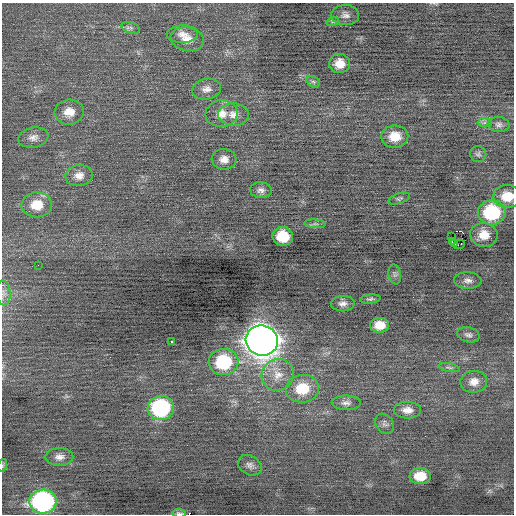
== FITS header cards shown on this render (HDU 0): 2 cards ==
NAXIS1  =                  512 / Axis length
NAXIS2  =                  512 / Axis length

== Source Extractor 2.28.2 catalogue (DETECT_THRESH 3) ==
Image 512 x 512 px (HDU 0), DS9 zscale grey, 1 PNG px = 1 image px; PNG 516 x 516 px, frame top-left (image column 1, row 512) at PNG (2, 3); each listed source drawn as its Kron ellipse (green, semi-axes under 4 px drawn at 4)
Background -0.0267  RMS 0.71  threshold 2.14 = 3 sigma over >= 5 px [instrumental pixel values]
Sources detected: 56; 1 with non-positive FLUX_AUTO (blend fragments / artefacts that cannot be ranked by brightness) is neither listed nor drawn; the other 55 listed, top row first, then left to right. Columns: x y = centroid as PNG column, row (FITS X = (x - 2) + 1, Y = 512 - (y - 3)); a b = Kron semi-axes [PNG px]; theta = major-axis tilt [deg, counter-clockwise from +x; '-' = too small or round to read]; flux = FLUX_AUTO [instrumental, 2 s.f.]
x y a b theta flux
345 15 14 10 -3 270
333 21 6 4 19 64
131 28 9 5 -17 130
182 34 16 8 1 360
187 39 16 12 -11 550
340 64 10 9 - 610
313 82 7 5 -30 95
207 89 15 10 9 360
69 112 15 12 7 590
222 114 16 13 5 620
234 114 15 11 -3 460
485 123 7 4 -1 100
499 124 11 7 -5 180
395 136 13 11 1 810
33 137 15 10 10 340
478 154 8 8 - 130
224 159 12 10 -5 370
79 176 13 10 9 420
261 190 11 8 -4 220
507 196 14 11 0 890
399 199 11 5 18 100
37 205 15 12 2 940
492 212 14 12 0 3500
315 224 10 4 -4 97
484 235 14 12 -9 680
283 236 10 9 - 1400
451 237 2 2 - 740
452 241 3 2 - 41
455 244 3 2 - 63
459 245 6 2 19 660
38 265 2 2 - 190
395 274 10 6 -80 140
468 281 14 8 -3 250
4 293 12 7 -86 220
370 299 10 4 6 100
343 304 12 7 2 250
380 325 9 7 -1 630
468 335 11 7 -15 170
262 341 16 15 - 73000
172 342 3 3 - 500
223 362 15 13 7 3300
449 367 10 4 -12 120
278 375 16 15 - 770
474 382 13 11 7 450
302 389 17 14 5 1500
346 403 14 7 -1 240
161 408 13 12 - 5200
407 410 13 8 -2 390
385 424 11 8 -50 170
59 457 14 9 0 330
3 465 6 4 71 60
250 465 12 9 -31 250
420 476 10 8 2 880
43 501 14 12 2 11000
179 513 7 2 -5 89
At the frame edge (FLAGS 8, measured only in part): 4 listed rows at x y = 507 196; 4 293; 3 465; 179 513
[1 non-positive-flux detection neither listed nor drawn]